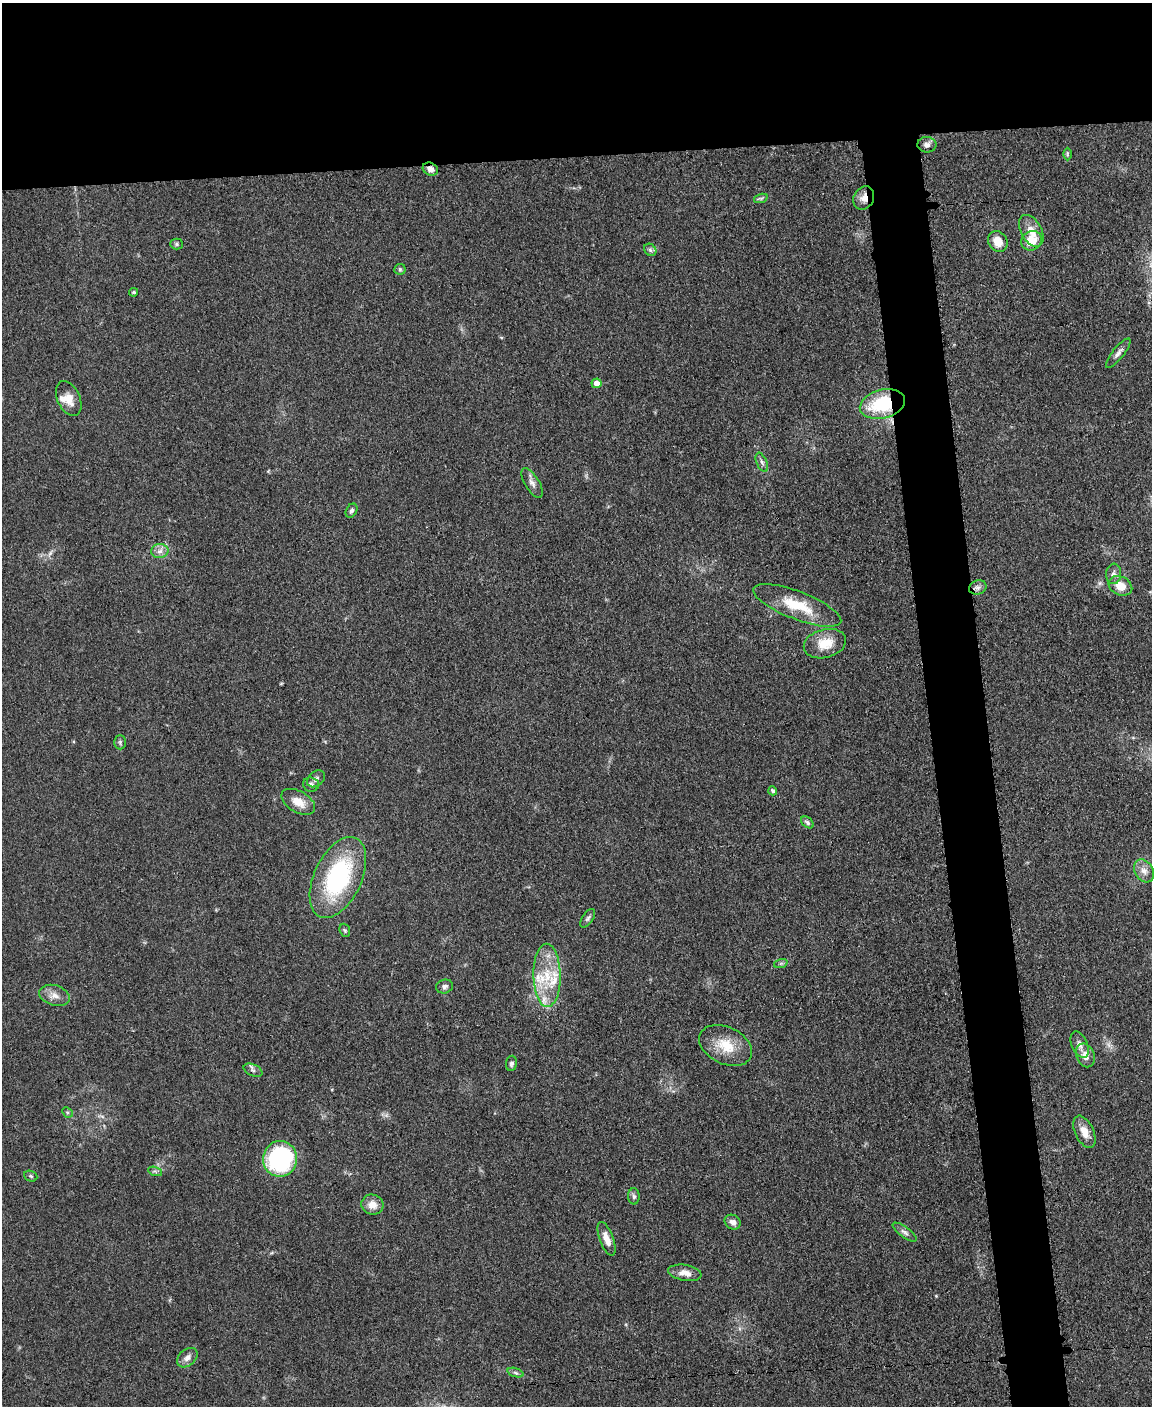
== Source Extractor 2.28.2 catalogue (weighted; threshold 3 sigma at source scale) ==
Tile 2 of 4 x 3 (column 2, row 1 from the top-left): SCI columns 1155-2304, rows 3054-4457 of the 4611 x 4593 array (HDU 1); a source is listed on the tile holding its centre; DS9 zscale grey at full resolution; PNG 1154 x 1408 px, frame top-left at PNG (2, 3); each listed source drawn as its Kron ellipse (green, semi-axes under 4 px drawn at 4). Shown black and unused: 15% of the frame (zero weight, under 3 of 5 exposures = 1% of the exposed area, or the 3 px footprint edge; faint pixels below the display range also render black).
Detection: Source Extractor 2.28.2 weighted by HDU 2 'WHT'; one run over the whole footprint, this tile lists its part. Background 0.0653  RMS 0.0062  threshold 0.0278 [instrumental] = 3 sigma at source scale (4.5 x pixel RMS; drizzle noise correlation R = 1.50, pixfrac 1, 0.05/0.05 arcsec/px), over >= 5 px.
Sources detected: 62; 1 too faint to see at this stretch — neither listed nor drawn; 4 inside a brighter listed object's ellipse — not listed separately; the other 57 listed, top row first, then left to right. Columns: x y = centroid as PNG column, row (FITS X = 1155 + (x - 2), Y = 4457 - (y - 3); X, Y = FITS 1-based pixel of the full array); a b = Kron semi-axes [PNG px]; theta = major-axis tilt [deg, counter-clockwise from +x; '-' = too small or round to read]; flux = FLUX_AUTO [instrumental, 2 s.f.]
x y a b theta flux
927 145 9 7 -3 2.7
1067 154 6 4 90 0.88
430 169 8 6 -27 3.6
761 198 7 4 18 1.2
864 198 12 10 61 5.5
1031 231 17 10 -61 7.8
1032 241 10 9 - 11
998 242 11 9 -58 7.9
177 244 6 5 - 1.1
650 250 7 5 -46 1.3
400 269 5 5 - 1
134 292 4 3 - 0.96
1118 353 18 5 52 3.1
596 383 5 5 - 4
69 399 18 11 -65 7.6
882 404 23 14 14 39
762 462 10 5 -65 2
532 483 16 7 -59 3.4
352 511 7 5 62 1.7
160 551 8 7 - 3
1114 574 10 7 84 2.8
1120 586 12 9 -27 8.7
978 587 9 7 20 2.6
797 605 47 14 -21 24
825 644 21 14 15 14
120 742 7 5 -90 1.3
316 779 10 7 40 2.2
311 784 8 7 - 2.3
773 791 4 4 - 1.6
298 802 18 10 -30 8.2
807 822 7 5 -40 1.4
1144 871 12 9 -60 4.5
338 877 43 23 65 80
588 918 10 5 56 1.6
345 930 7 5 -68 1
781 963 7 4 19 1.1
547 975 31 13 -89 22
445 986 8 6 16 2.1
54 995 15 10 -17 5.3
726 1045 28 18 -25 17
1080 1045 14 7 -66 4.1
1085 1055 12 9 -68 5.2
511 1063 8 5 83 1.6
253 1070 10 6 -25 1.7
67 1112 6 4 -44 0.96
1084 1132 17 9 -65 7.5
280 1159 18 17 - 98
155 1171 7 4 -19 1.3
31 1176 7 5 -23 1.2
634 1196 8 5 -87 1.6
372 1205 11 10 - 6.5
733 1222 8 7 - 3
905 1232 14 5 -36 2.3
607 1239 18 7 -69 6.7
685 1273 17 8 -10 5.7
187 1358 12 8 40 3.7
515 1373 8 3 -19 1.3
Overlapping masked pixels (flux is a lower limit): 3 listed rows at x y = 430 169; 864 198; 882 404